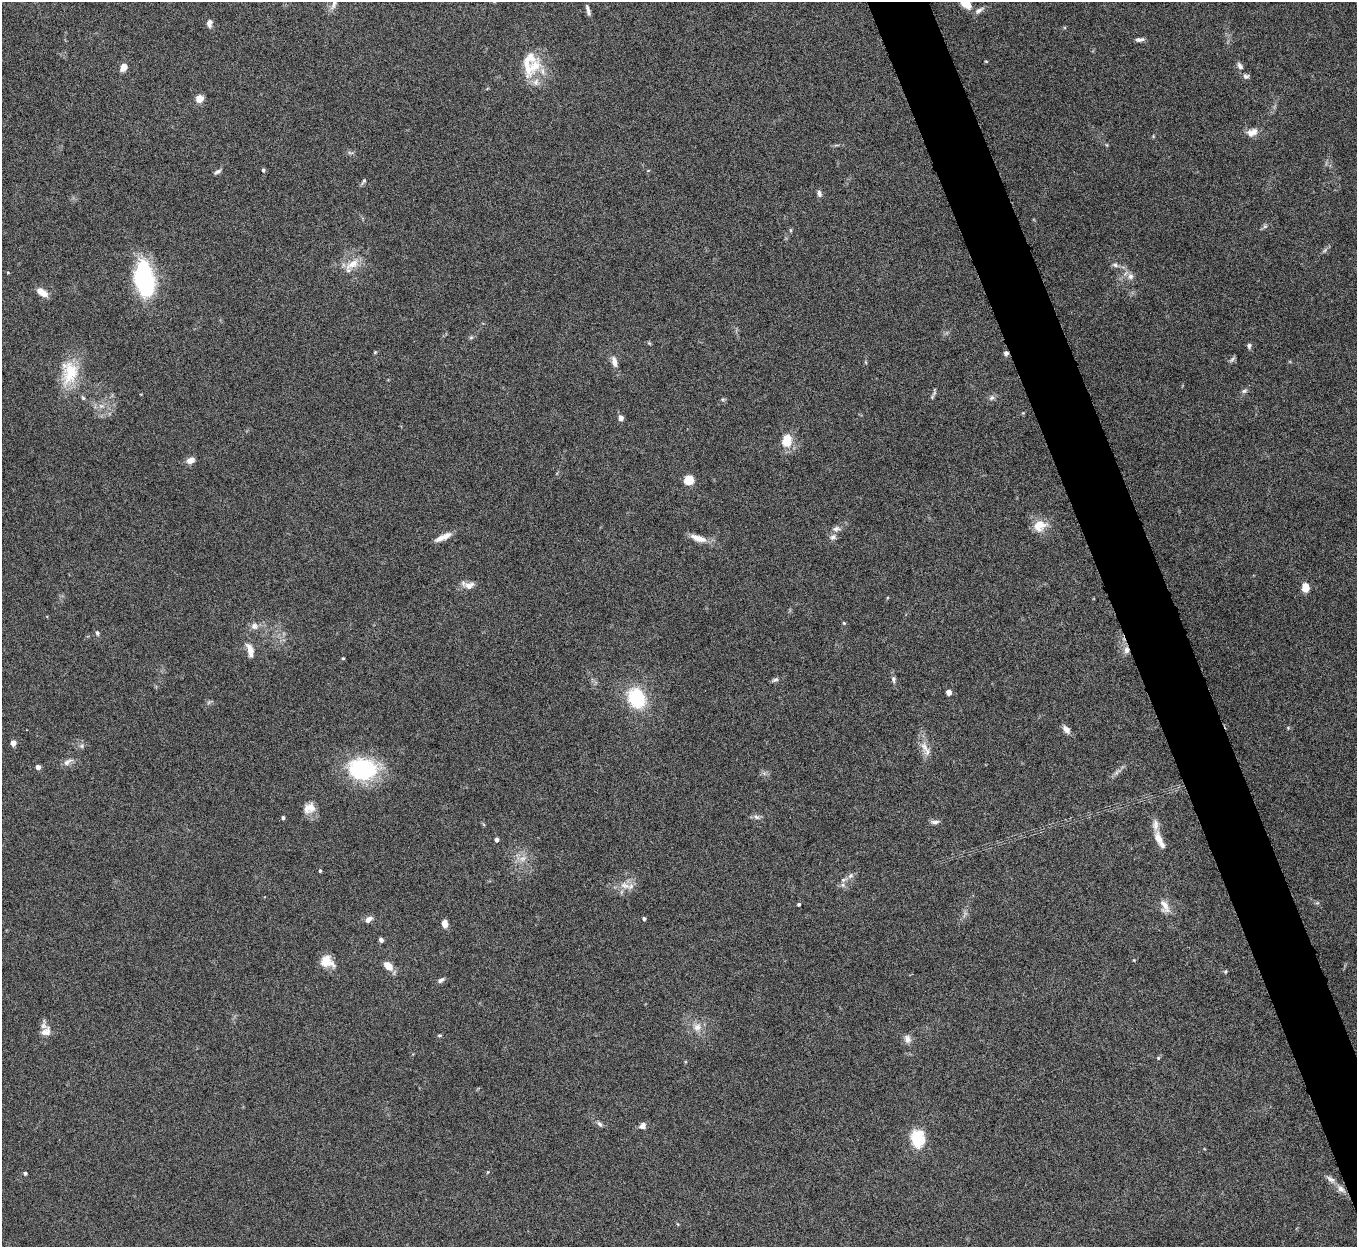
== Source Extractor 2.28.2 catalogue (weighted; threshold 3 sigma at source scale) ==
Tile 6 of 4 x 4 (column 2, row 2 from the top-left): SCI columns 1357-2711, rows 2641-3885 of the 5424 x 5404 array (HDU 1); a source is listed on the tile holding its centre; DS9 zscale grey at full resolution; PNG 1359 x 1249 px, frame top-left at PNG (2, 2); no overlay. Shown black and unused: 4% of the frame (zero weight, under 5 of 10 exposures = <1% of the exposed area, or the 3 px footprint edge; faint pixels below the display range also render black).
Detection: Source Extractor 2.28.2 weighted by HDU 2 'WHT'; one run over the whole footprint, this tile lists its part. Background 0.161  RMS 0.0059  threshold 0.0241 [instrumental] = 3 sigma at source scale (4.09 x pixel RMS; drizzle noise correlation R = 1.36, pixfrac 0.8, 0.05/0.05 arcsec/px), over >= 5 px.
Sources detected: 111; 1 too faint to see at this stretch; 1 cosmic-ray / hot-pixel residue — not listed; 6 inside a brighter listed object's ellipse — not listed separately; the other 103 listed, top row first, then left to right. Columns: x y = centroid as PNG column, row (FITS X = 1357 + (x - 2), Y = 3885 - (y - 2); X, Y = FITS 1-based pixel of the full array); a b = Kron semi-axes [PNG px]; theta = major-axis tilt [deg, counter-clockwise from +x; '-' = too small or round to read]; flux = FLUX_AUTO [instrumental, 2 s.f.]
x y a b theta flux
965 2 16 8 -50 10
334 4 15 6 70 2.6
588 10 14 4 -75 2
979 10 13 5 35 2.2
209 23 9 6 84 2.3
1138 39 8 6 -2 1.6
986 61 5 3 - 0.41
535 66 32 21 68 17
1240 66 9 6 -59 2.1
123 67 7 5 55 5.6
1246 76 8 6 -4 1.5
200 99 5 5 - 17
1252 132 14 10 23 4.5
1107 145 5 3 - 0.57
263 170 4 4 - 1
217 172 10 5 31 1.4
364 181 9 4 59 1.1
819 194 8 5 -74 1.8
1265 226 7 5 -44 1.1
790 230 6 3 -71 0.62
1324 250 7 4 46 1.1
352 264 22 10 32 7.6
1115 265 8 7 - 1.7
8 272 5 3 - 0.45
1130 276 9 8 - 2.4
144 279 36 18 -82 64
42 292 13 7 -34 5.5
471 337 6 4 1 0.85
649 343 5 4 - 0.6
1249 346 6 6 - 1.4
375 352 4 4 - 0.56
1232 359 9 5 54 1.2
614 362 12 6 -76 3.8
69 373 34 22 83 21
1244 391 7 6 - 1.3
934 393 8 4 46 1.2
83 398 7 4 -53 0.94
992 398 8 6 49 1.7
723 399 6 4 17 0.74
101 406 9 6 -7 2.3
621 418 6 5 - 2.7
787 441 15 11 79 10
190 460 10 7 20 3.5
689 480 10 9 - 6.9
1040 526 18 14 19 8.6
836 529 12 7 11 2.4
443 537 20 6 25 5.3
833 537 9 8 - 2.1
698 538 22 8 -18 5.8
468 585 16 8 -11 4.5
1305 587 10 8 -84 6.2
844 623 4 4 - 0.55
254 626 10 9 - 3
97 633 7 4 -81 0.99
250 650 17 7 -75 4.9
1126 650 9 7 85 2.8
343 658 4 3 - 0.52
893 679 8 5 -89 1.4
775 680 10 5 24 1.3
949 692 4 4 - 4.8
637 698 19 14 -65 33
1288 728 4 4 - 0.52
1066 729 11 6 -47 2.9
13 743 4 4 - 5.1
82 746 7 5 22 1.3
924 747 18 9 -64 5.5
68 762 15 6 32 2.7
38 767 4 4 - 3.2
362 769 36 25 -8 47
1117 772 12 4 34 2
309 808 16 12 26 6.3
756 817 9 5 -27 1.7
283 818 5 4 - 0.77
935 822 11 5 2 1.9
497 840 4 4 - 1.7
1159 840 26 8 -65 6.3
523 859 9 8 - 3.4
320 871 4 3 - 0.82
851 875 8 6 45 1.8
843 880 8 5 18 1.5
625 885 15 9 -22 4.9
799 904 3 3 - 0.9
1165 906 21 11 -68 5.4
368 919 9 6 36 3.1
644 919 4 4 - 1.2
445 924 7 5 -81 4.5
381 940 5 4 - 1.6
1134 960 4 4 - 0.42
327 962 17 13 -26 7.7
388 966 9 6 -40 7.6
1225 972 5 4 - 0.74
441 980 9 5 37 1.6
43 1026 20 11 -46 4.3
697 1027 11 11 - 4.7
440 1035 5 4 - 0.74
907 1039 11 9 -70 2.9
1158 1058 5 4 - 0.65
600 1124 8 5 -50 1.4
642 1126 9 7 44 2.4
918 1139 19 15 -67 16
25 1173 4 3 - 1.3
1330 1179 15 6 -32 2.7
1341 1189 12 7 -46 3.2
Overlapping masked pixels (flux is a lower limit): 1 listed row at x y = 1126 650
Isophote crosses this tile's border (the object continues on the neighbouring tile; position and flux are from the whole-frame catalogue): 2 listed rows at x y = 965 2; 334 4